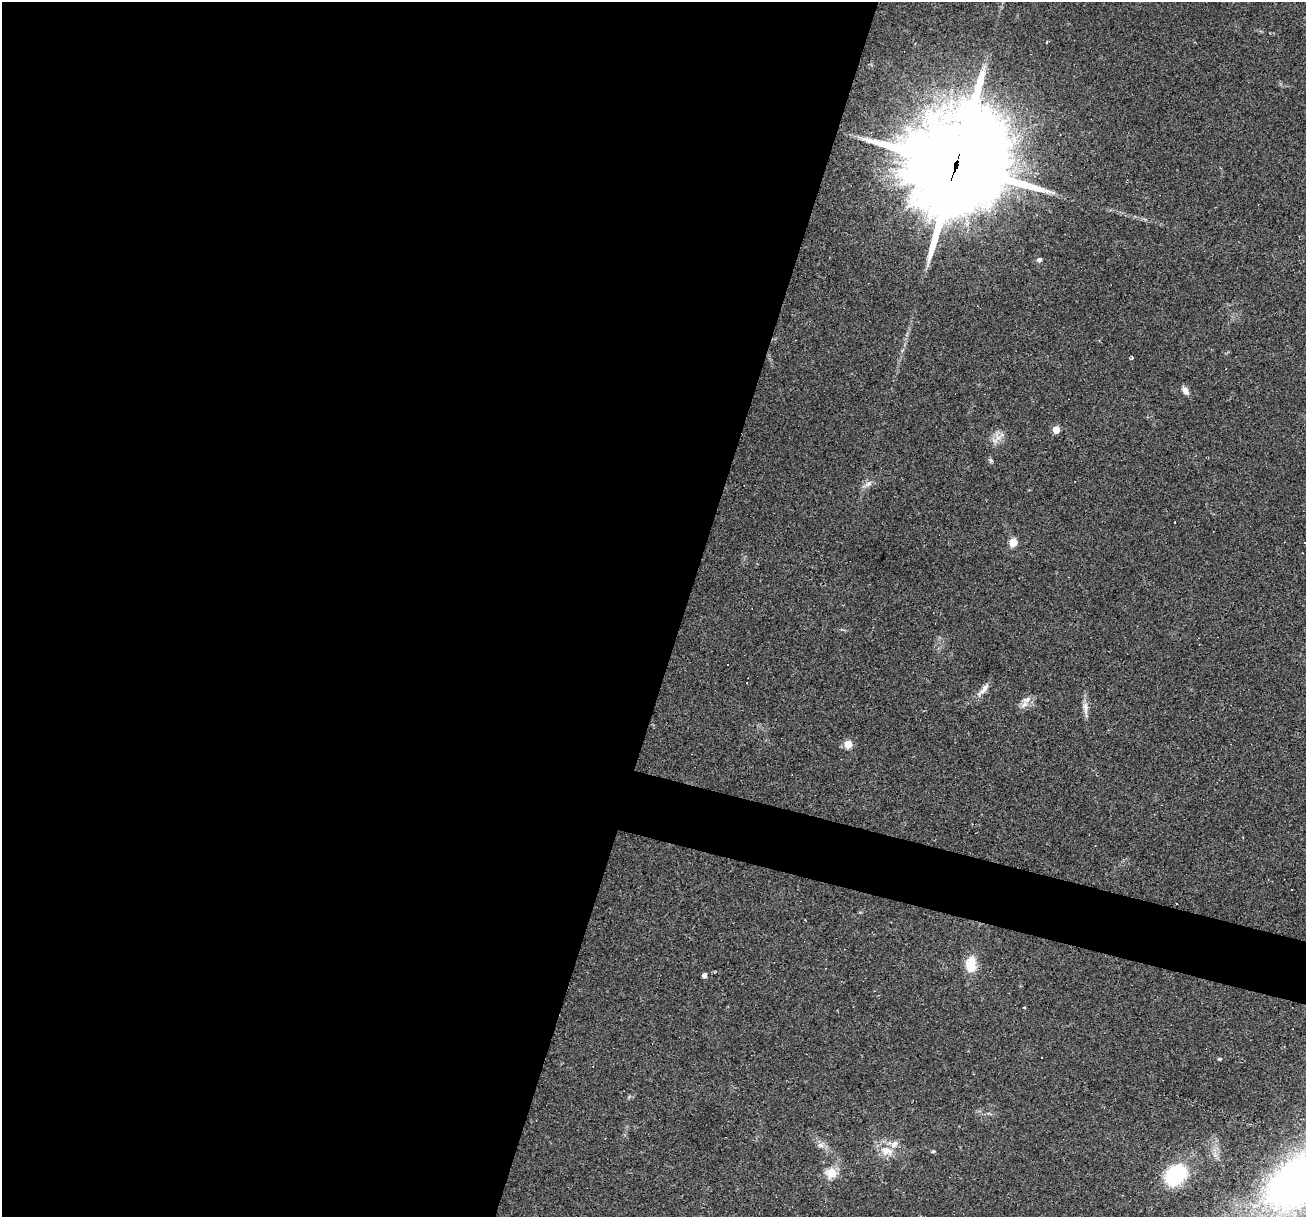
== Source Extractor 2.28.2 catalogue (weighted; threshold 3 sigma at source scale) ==
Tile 5 of 4 x 4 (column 1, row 2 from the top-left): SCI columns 1-1304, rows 2681-3895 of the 5214 x 5234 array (HDU 1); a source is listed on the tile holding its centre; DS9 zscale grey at full resolution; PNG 1308 x 1219 px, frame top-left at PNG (2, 2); no overlay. Shown black and unused: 55% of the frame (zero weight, under 2 of 3 exposures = <1% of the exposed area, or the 3 px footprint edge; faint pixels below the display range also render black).
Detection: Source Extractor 2.28.2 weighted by HDU 2 'WHT'; one run over the whole footprint, this tile lists its part. Background 0.0335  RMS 0.0061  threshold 0.0272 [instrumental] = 3 sigma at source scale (4.5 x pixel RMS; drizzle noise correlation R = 1.50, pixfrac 1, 0.05/0.05 arcsec/px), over >= 5 px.
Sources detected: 32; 1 inside a brighter object's white glare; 5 cosmic-ray / hot-pixel residue — not listed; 1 inside a brighter listed object's ellipse — not listed separately; the other 25 listed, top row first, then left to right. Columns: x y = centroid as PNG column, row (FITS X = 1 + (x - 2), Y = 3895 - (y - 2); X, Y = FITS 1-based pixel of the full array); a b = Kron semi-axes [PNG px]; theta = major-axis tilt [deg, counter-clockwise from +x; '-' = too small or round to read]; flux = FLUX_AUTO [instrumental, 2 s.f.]
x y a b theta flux
956 165 41 31 68 10000
1039 259 6 5 - 1.4
1132 358 3 3 - 0.88
1185 390 9 6 -62 3.1
1056 429 5 5 - 14
990 460 6 5 - 1
868 484 9 6 27 2.3
1174 522 3 2 - 0.77
1013 542 5 5 - 21
727 664 3 3 - 3.4
985 688 13 5 66 3.1
1027 699 13 7 11 3.5
1085 707 17 7 -86 3.8
848 744 5 5 - 20
1291 889 3 2 - 0.56
1176 903 2 2 - 0.49
971 964 16 11 -89 13
704 975 4 4 - 3
1219 1059 5 3 - 0.58
821 1145 9 6 -20 2.2
886 1151 16 13 -16 7.9
933 1151 5 4 - 0.68
831 1173 13 13 - 7.4
1175 1175 18 12 47 58
1295 1177 99 36 38 220
Overlapping masked pixels (flux is a lower limit): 1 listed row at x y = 956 165
Isophote crosses this tile's border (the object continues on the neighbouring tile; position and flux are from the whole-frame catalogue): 1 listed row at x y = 1295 1177